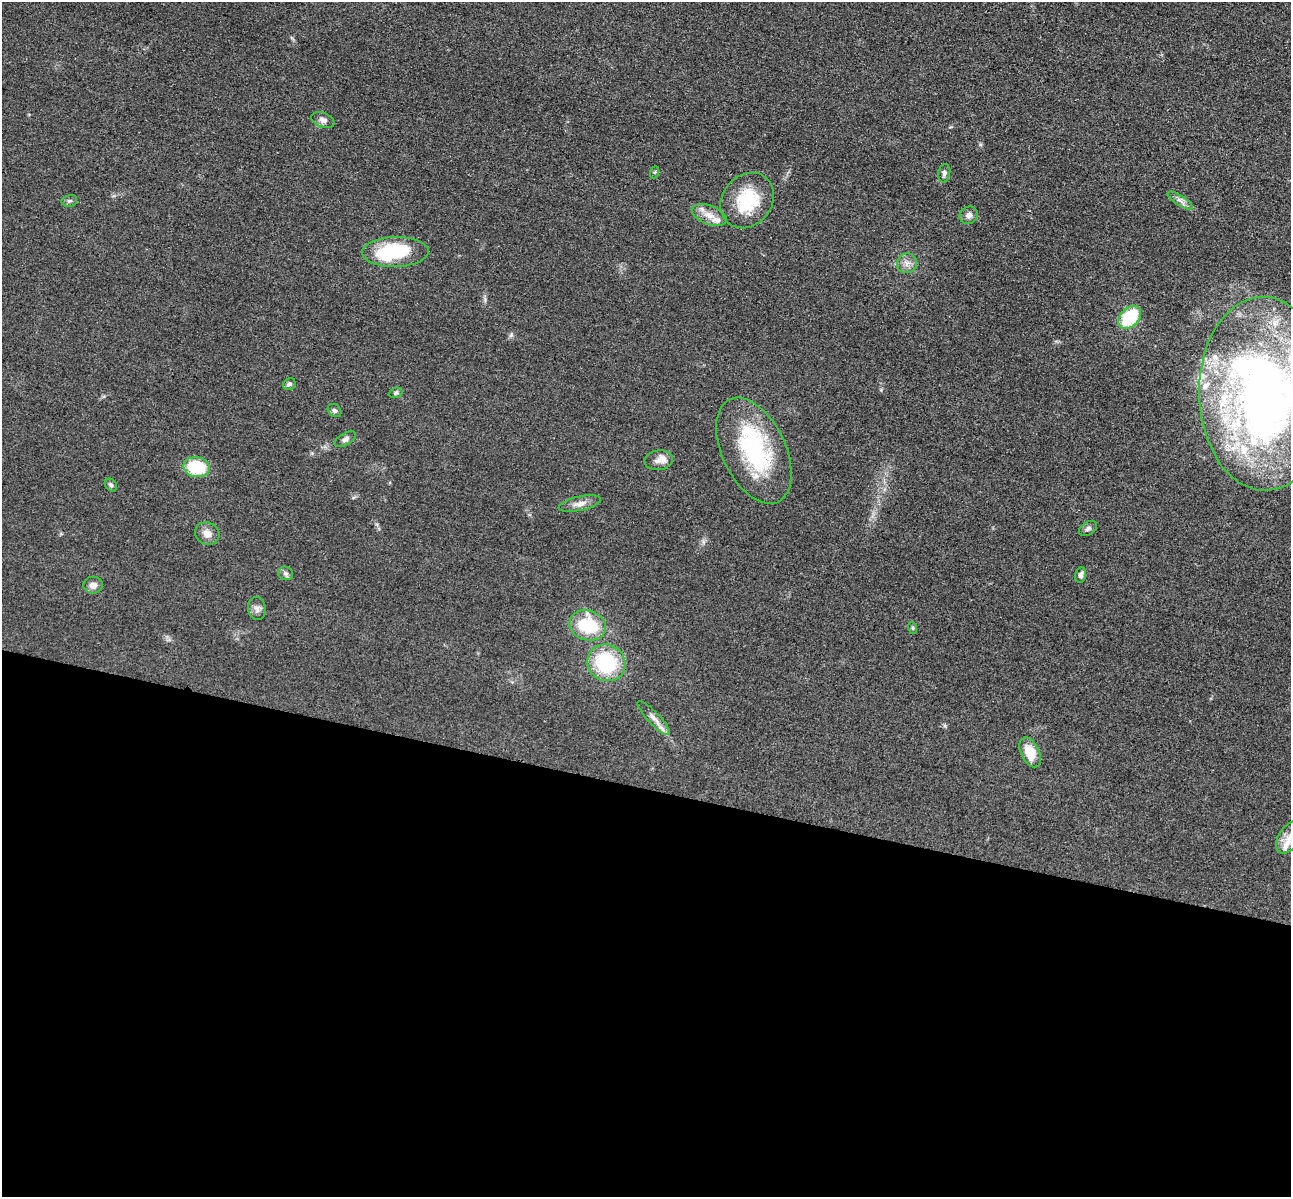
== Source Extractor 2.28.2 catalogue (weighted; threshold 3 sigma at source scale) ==
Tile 14 of 4 x 4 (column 2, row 4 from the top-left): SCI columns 1462-2750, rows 396-1590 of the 5350 x 5365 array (HDU 1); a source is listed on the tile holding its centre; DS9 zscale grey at full resolution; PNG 1293 x 1199 px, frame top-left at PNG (2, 2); each listed source drawn as its Kron ellipse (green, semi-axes under 4 px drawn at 4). Shown black and unused: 34% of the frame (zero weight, under 3 of 4 exposures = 9% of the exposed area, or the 3 px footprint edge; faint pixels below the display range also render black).
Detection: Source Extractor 2.28.2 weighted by HDU 2 'WHT'; one run over the whole footprint, this tile lists its part. Background 0.0476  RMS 0.0084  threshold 0.0377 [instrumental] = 3 sigma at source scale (4.5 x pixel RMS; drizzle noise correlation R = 1.50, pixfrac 1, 0.05/0.05 arcsec/px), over >= 5 px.
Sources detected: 40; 1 inside a brighter object's white glare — neither listed nor drawn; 6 inside a brighter listed object's ellipse — not listed separately; the other 33 listed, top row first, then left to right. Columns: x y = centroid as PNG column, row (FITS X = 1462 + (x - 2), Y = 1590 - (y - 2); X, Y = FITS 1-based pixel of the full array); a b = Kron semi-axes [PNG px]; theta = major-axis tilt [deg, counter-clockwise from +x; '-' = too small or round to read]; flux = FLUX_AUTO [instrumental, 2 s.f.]
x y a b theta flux
323 120 12 7 -21 3.6
655 172 6 4 70 0.97
944 173 9 6 79 2.5
747 200 30 24 50 39
1180 200 14 5 -33 3.7
69 201 8 6 14 1.7
709 215 18 9 -21 8.6
969 215 9 8 - 3.6
395 252 33 15 1 50
907 263 10 9 - 4.8
1130 317 13 9 47 42
289 384 6 5 - 2
396 393 7 5 22 1.4
1264 394 97 64 -89 590
334 410 7 6 - 1.9
345 439 12 6 30 2.9
754 451 57 31 -64 92
659 460 14 9 8 5.9
196 467 13 10 -10 36
111 485 7 5 -53 1.8
580 504 22 7 12 5.7
1088 528 10 6 32 2.3
207 533 12 11 - 6
286 573 7 6 - 2.2
1081 575 8 5 78 2.6
93 585 10 8 8 4.7
257 609 11 9 -80 3.6
588 625 18 15 -18 41
913 628 6 4 -72 0.99
606 663 19 18 - 54
654 718 23 6 -47 5.8
1030 752 16 9 -64 15
1290 837 19 11 52 8.8
Isophote crosses this tile's border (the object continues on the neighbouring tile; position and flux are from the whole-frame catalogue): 2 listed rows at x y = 1264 394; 1290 837